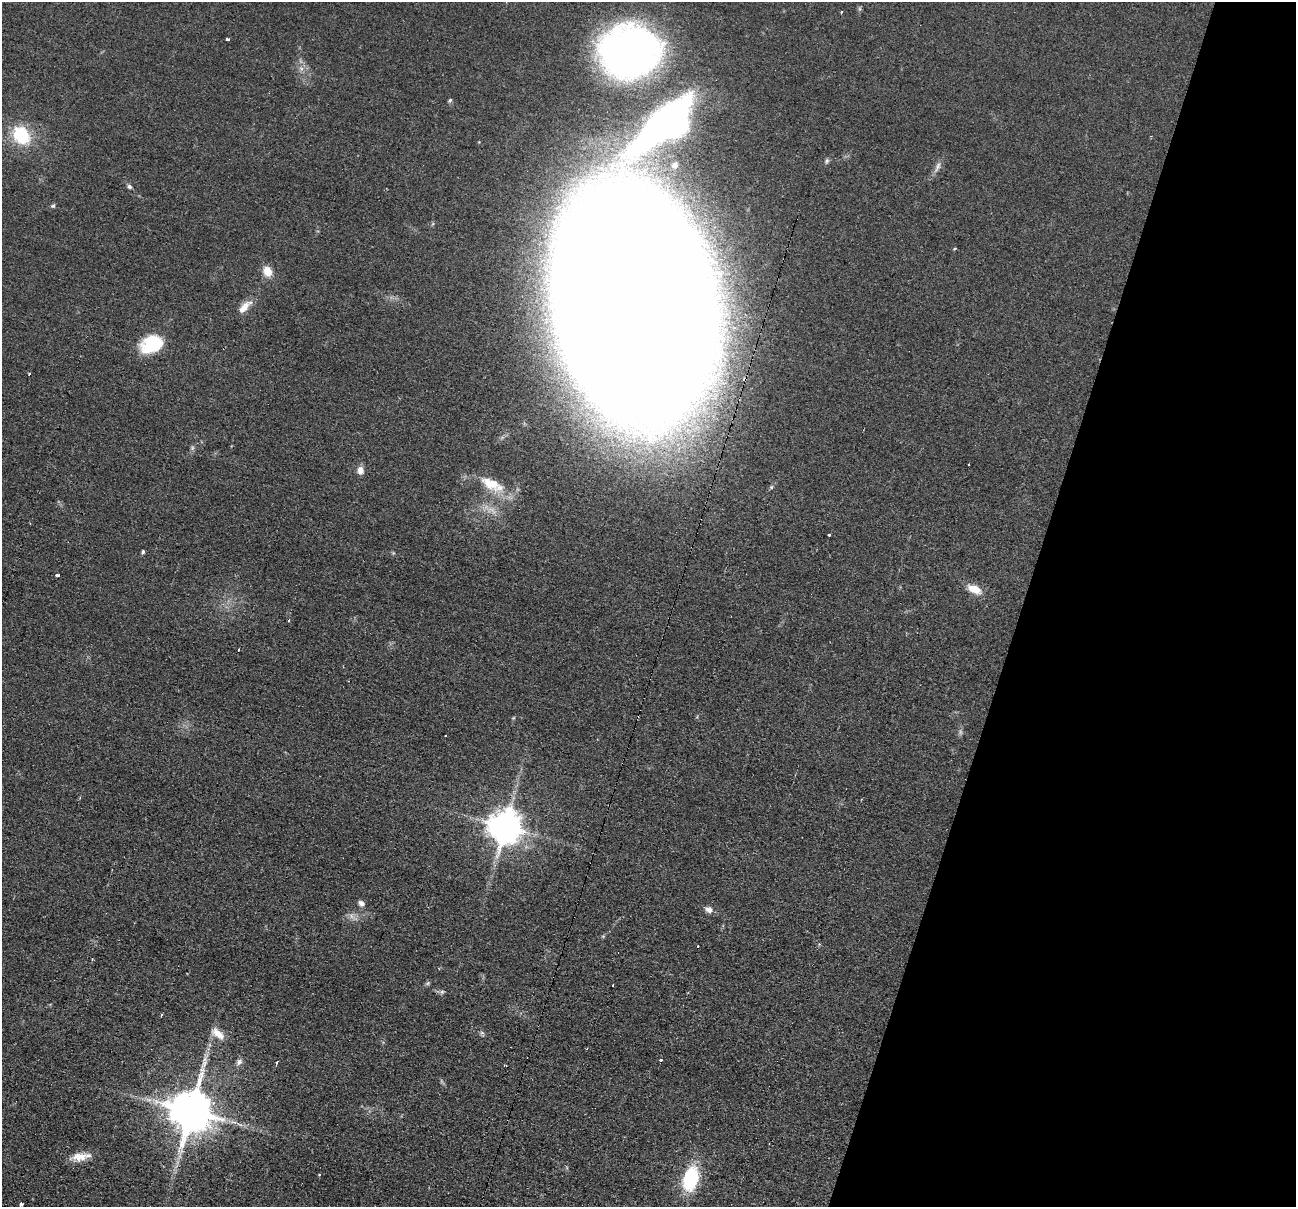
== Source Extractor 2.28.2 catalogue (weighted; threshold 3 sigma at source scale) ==
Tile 8 of 4 x 4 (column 4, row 2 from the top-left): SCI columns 3891-5184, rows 2666-3870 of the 5194 x 5209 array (HDU 1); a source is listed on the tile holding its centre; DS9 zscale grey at full resolution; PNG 1298 x 1209 px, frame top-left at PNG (2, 2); no overlay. Shown black and unused: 21% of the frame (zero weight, under 2 of 3 exposures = <1% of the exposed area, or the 3 px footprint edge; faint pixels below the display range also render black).
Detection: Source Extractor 2.28.2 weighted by HDU 2 'WHT'; one run over the whole footprint, this tile lists its part. Background 0.0439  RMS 0.0074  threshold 0.0332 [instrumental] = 3 sigma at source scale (4.5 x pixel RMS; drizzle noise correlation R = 1.50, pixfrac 1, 0.05/0.05 arcsec/px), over >= 5 px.
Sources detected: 48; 1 too faint to see at this stretch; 6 cosmic-ray / hot-pixel residue — not listed; the other 41 listed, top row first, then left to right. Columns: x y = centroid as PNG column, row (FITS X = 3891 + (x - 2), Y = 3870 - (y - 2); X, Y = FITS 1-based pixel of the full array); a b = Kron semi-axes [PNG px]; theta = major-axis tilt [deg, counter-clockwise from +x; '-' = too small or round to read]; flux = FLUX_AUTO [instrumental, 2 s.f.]
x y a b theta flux
841 12 3 2 - 0.92
227 39 3 3 - 2.6
629 51 49 41 10 410
450 100 6 4 53 1.1
666 124 56 21 39 440
21 135 18 14 -56 39
827 161 7 5 69 1.5
675 165 11 9 51 5
938 167 15 6 67 3.6
129 186 6 5 - 1.7
53 206 6 5 - 1.3
955 248 4 3 - 0.66
267 271 11 9 -65 9.2
636 304 154 87 -79 9000
244 307 20 8 46 8.2
152 344 25 18 23 35
969 464 3 2 - 0.9
360 470 9 7 -85 4.8
490 483 32 15 -29 21
830 535 3 3 - 2.3
143 552 5 3 - 1.2
58 575 4 3 - 4.4
974 589 18 9 -22 10
289 621 3 3 - 1
505 826 10 9 - 1500
361 903 9 6 -39 2.9
709 909 9 7 -25 3.8
428 983 7 4 71 1.1
613 985 3 2 - 0.52
442 992 7 5 43 1.5
162 1014 3 3 - 1.5
482 1033 7 4 -44 1.4
218 1034 21 10 -38 8.2
661 1060 3 3 - 2.5
239 1062 9 7 64 2.6
277 1062 3 3 - 2.2
191 1111 13 11 77 3000
79 1157 21 10 5 9.9
319 1174 3 3 - 0.81
690 1179 19 12 74 58
21 1204 4 3 - 4.9
Isophote crosses this tile's border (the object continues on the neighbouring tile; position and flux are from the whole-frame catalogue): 1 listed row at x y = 636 304